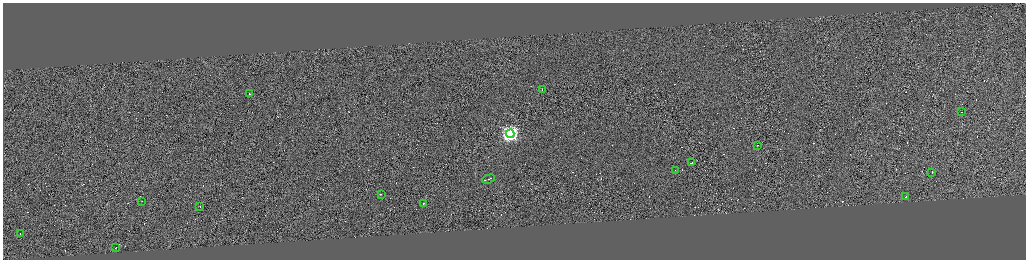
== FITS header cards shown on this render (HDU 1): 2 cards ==
NAXIS1  =                 4093
NAXIS2  =                 1029

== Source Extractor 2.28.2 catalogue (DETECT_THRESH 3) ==
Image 4093 x 1029 px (HDU 1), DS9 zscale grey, zoomed out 1/4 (1 PNG px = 4 x 4 image px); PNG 1028 x 262 px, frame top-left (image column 3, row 1027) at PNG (3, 3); each listed source drawn as its Kron ellipse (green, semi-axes under 4 px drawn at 4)
Background -0.202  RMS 4.1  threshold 12.3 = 3 sigma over >= 5 px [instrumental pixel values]
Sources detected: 362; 346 cannot appear on this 1/4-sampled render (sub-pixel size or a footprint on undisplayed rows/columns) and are neither listed nor drawn; the other 16 listed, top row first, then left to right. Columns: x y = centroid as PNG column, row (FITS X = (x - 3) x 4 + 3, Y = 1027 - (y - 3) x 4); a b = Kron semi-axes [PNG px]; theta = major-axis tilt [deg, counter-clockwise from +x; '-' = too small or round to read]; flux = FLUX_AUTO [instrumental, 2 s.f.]
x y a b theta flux
542 89 2 1 - 21000
249 93 2 1 - 30000
962 112 2 1 - 19000
510 134 4 4 - 680000
757 145 2 1 - 23000
691 163 3 1 - 25000
675 170 2 1 - 14000
932 172 2 1 - 6200
489 179 6 1 21 33000
381 194 3 1 - 230000
906 197 2 1 - 13000
142 201 2 1 - 11000
424 203 2 1 - 130000
200 207 2 1 - 21000
20 234 2 1 - 25000
116 248 2 1 - 12000
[346 sub-pixel or undisplayed-footprint detections neither listed nor drawn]